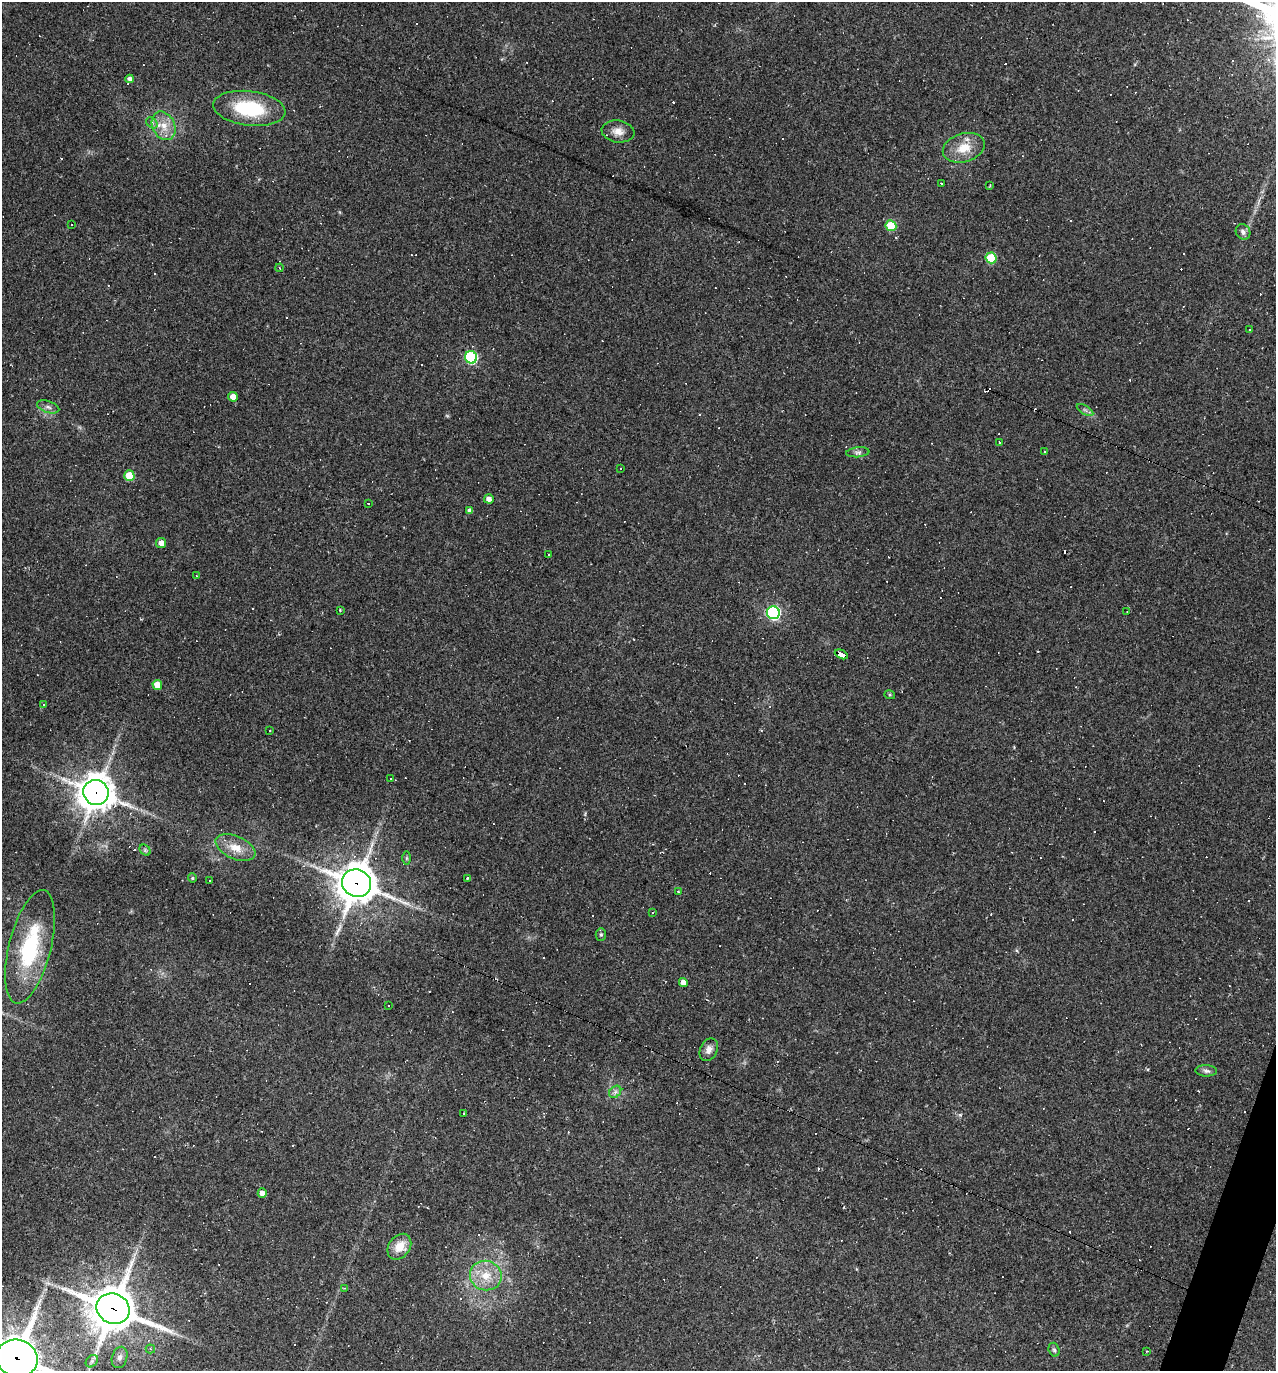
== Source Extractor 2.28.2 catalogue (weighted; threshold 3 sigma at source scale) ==
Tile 6 of 4 x 4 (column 2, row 2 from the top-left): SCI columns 1540-2813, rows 2741-4109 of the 5494 x 5479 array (HDU 1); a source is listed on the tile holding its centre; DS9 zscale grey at full resolution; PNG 1278 x 1373 px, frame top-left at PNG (2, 2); each listed source drawn as its Kron ellipse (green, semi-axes under 4 px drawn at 4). Shown black and unused: <1% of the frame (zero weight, under 2 of 3 exposures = <1% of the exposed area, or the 3 px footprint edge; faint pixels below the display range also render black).
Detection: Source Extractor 2.28.2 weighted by HDU 2 'WHT'; one run over the whole footprint, this tile lists its part. Background 0.178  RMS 0.0079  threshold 0.0355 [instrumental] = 3 sigma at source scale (4.5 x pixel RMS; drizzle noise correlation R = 1.50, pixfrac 1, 0.05/0.05 arcsec/px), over >= 5 px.
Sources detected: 133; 64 cosmic-ray / hot-pixel residue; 1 long thin detection or spike segment (spike, bleed or trail) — neither listed nor drawn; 1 inside a brighter listed object's ellipse — not listed separately; the other 67 listed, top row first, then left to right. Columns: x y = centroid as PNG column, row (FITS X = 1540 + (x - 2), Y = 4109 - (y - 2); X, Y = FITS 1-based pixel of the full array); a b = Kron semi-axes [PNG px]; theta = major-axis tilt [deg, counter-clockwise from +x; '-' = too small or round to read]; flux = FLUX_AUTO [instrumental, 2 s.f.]
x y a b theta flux
130 79 4 4 - 2.7
249 108 36 17 -7 51
152 123 6 5 - 1.7
164 126 15 11 -64 10
618 131 16 11 -9 7.1
964 148 21 14 17 16
941 183 3 2 - 0.53
990 185 3 2 - 0.74
71 224 3 3 - 1.8
891 226 5 5 - 31
1243 232 8 7 - 3.4
991 258 5 5 - 30
280 268 4 3 - 0.58
1250 330 3 3 - 1.9
471 357 6 6 - 94
233 397 5 5 - 5.8
48 407 11 5 -19 2.9
1085 410 9 3 -32 1.9
1000 443 3 3 - 1.5
858 452 12 5 5 2.3
1044 452 3 2 - 0.58
620 468 3 2 - 1
129 476 5 5 - 23
489 499 5 4 - 3.7
368 504 3 2 - 0.59
469 510 4 3 - 2.1
161 543 5 5 - 6.1
549 555 3 2 - 1.3
196 576 4 3 - 0.59
340 610 2 2 - 0.66
1127 611 4 2 - 0.46
773 613 6 6 - 140
841 654 7 4 -26 49
157 685 5 4 - 9.6
890 695 5 3 - 0.78
43 704 3 3 - 2.1
270 731 3 2 - 0.67
391 779 3 3 - 1.1
96 792 13 12 - 1500
235 848 21 11 -23 12
145 850 6 5 - 1.3
406 858 6 4 90 1
192 878 4 4 - 0.9
467 878 3 3 - 0.81
209 881 3 2 - 0.76
356 883 15 13 -27 1700
678 892 4 3 - 0.69
653 912 3 3 - 1.4
601 935 6 5 - 1.2
30 947 58 21 76 69
683 983 5 4 - 5.5
389 1005 3 3 - 1.2
709 1050 12 8 65 4.8
1206 1071 10 5 -2 2.4
615 1092 7 5 46 2.3
463 1113 3 2 - 0.81
262 1193 5 4 - 4.7
399 1247 14 10 52 12
486 1276 16 14 -18 16
345 1288 3 3 - 0.7
113 1309 17 15 -25 2800
150 1349 5 4 - 1.3
1054 1350 7 5 -72 1.6
1147 1351 3 3 - 0.53
120 1357 11 7 72 3.7
17 1358 21 18 -16 3000
92 1361 7 5 46 1.9
Overlapping masked pixels (flux is a lower limit): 5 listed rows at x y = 841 654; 96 792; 356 883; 113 1309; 17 1358
Isophote crosses this tile's border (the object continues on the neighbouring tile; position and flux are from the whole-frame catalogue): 1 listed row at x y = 17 1358
Unlisted compact peaks at least as high as the median listed source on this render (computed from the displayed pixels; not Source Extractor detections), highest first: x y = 960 1115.